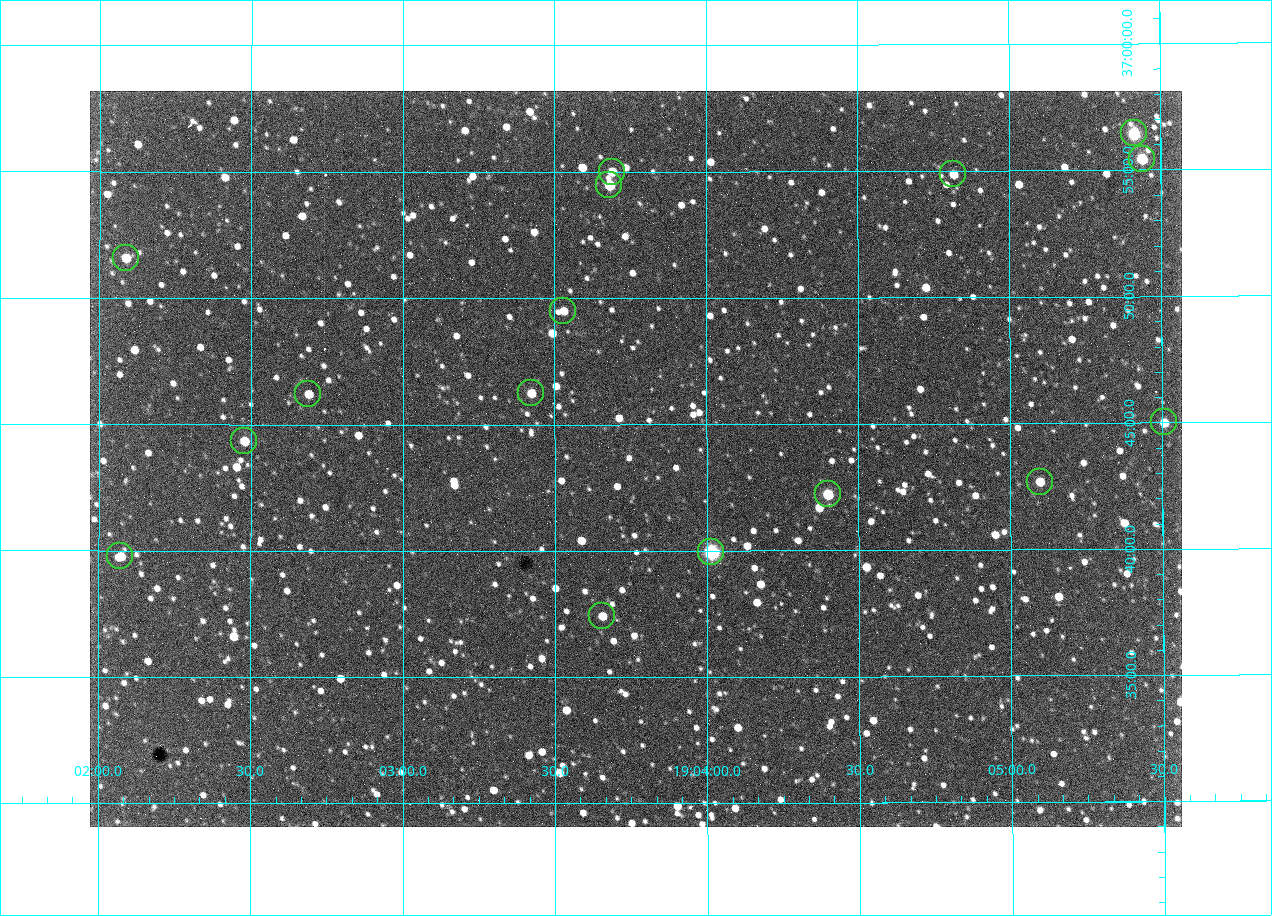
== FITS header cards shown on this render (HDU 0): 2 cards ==
NAXIS1  =                 1092 /fastest changing axis
NAXIS2  =                  736 /next to fastest changing axis

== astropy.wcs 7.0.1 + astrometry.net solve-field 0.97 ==
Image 1092 x 736 px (HDU 0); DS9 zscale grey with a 90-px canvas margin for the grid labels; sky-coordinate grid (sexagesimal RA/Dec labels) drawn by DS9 from the SOLVED WCS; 16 Tycho-2 reference stars matched to detected sources circled (green)
Header WCS: none
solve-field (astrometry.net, Tycho-2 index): SOLVED blind (the file carries no WCS)
Solved WCS: RA---TAN-SIP/DEC--TAN-SIP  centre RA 19:03:46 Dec +36:44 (285.94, +36.73 deg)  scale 2.37 arcsec/px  FOV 43.2' x 29.1'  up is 0 deg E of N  parity flipped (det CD > 0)
(file carries no celestial WCS; the grid is the blind solution)
Tycho-2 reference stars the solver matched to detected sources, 16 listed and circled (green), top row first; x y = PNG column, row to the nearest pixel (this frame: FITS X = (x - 90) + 1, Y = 736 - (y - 91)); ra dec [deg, ICRS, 3 dp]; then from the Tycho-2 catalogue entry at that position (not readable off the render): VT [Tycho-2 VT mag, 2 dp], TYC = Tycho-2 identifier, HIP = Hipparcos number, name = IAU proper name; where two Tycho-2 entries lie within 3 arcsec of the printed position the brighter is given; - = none
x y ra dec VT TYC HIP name
1134 133 286.353 +36.941 8.32 2652-644-1 93748 -
1142 159 286.360 +36.924 9.83 2652-14-1 - -
612 172 285.922 +36.917 10.48 2652-1249-1 - -
953 174 286.204 +36.915 10.94 2652-350-1 - -
609 185 285.920 +36.908 9.57 2652-218-1 - -
126 258 285.522 +36.860 10.88 2651-1921-1 - -
563 311 285.882 +36.825 10.95 2652-329-1 - -
531 393 285.856 +36.771 11.11 2652-1253-1 - -
308 394 285.672 +36.770 11.14 2651-2527-1 - -
1164 422 286.377 +36.750 10.72 2652-110-1 - -
244 441 285.620 +36.739 11.03 2651-1906-1 - -
1040 482 286.274 +36.711 10.88 2652-1070-1 - -
828 494 286.100 +36.704 10.14 2652-1649-1 - -
711 552 286.004 +36.666 8.52 2652-1368-1 - -
120 556 285.518 +36.663 10.71 2651-2245-1 - -
602 616 285.914 +36.624 11.11 2652-845-1 - -